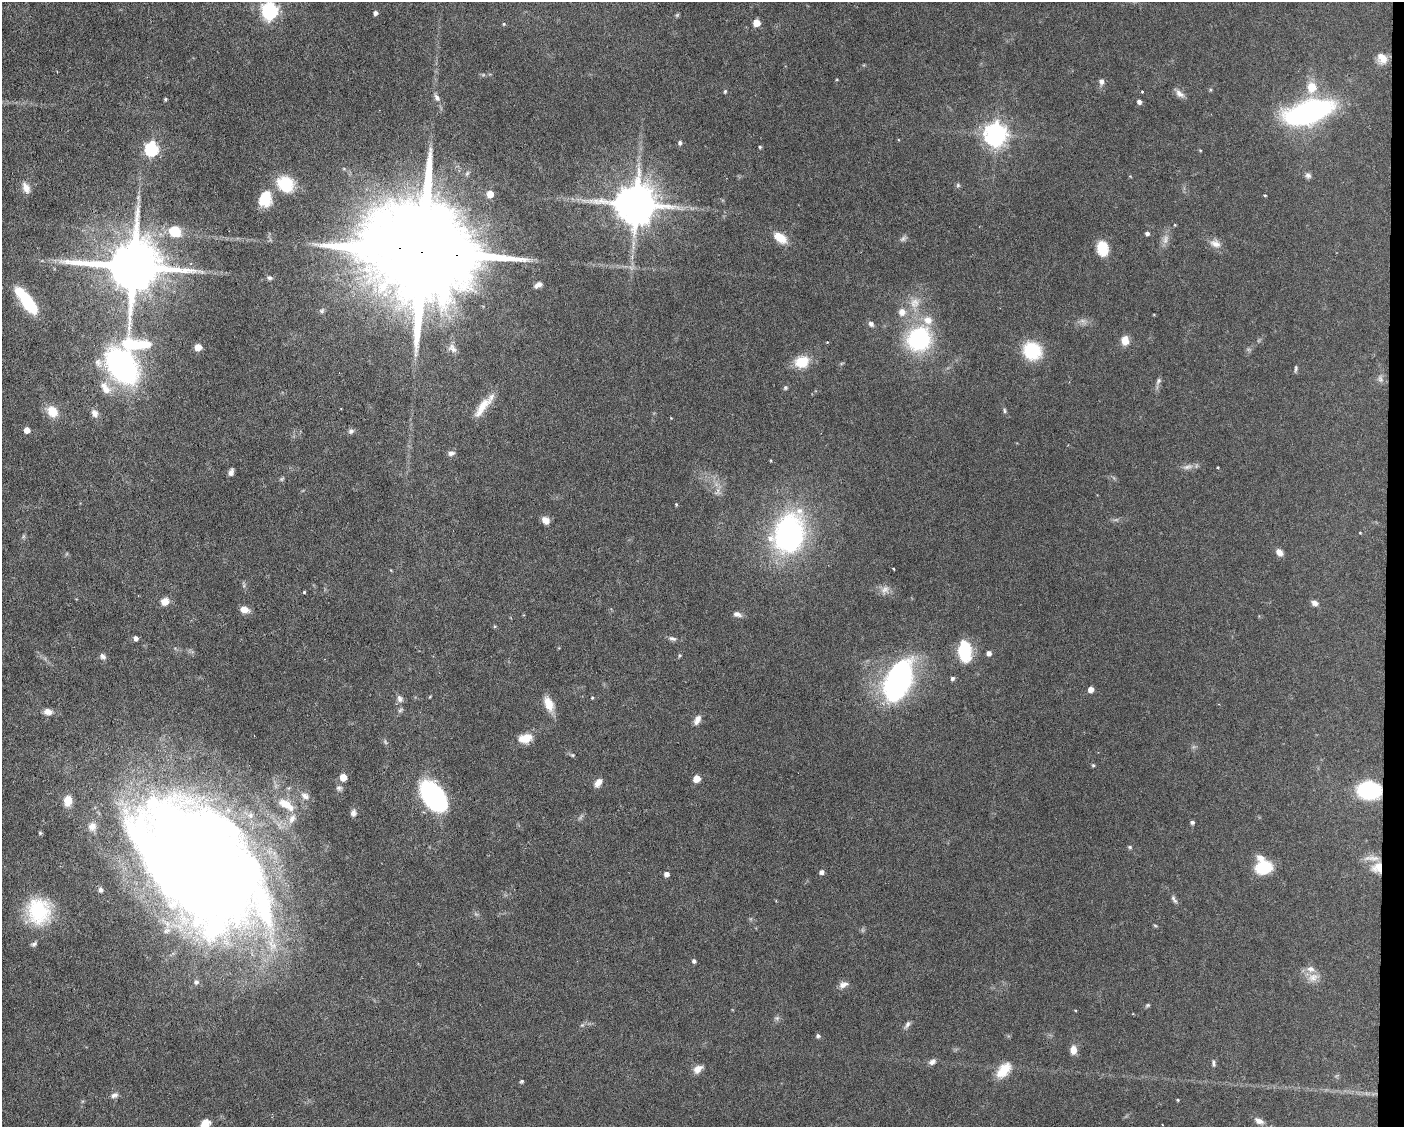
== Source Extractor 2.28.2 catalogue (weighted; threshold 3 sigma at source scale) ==
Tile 6 of 3 x 4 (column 3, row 2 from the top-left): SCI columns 2914-4315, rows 2253-3377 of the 4529 x 4503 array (HDU 1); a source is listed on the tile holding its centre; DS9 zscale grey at full resolution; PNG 1406 x 1129 px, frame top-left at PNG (2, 2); no overlay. Shown black and unused: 1% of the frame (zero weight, under 3 of 6 exposures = <1% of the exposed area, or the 3 px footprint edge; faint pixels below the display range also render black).
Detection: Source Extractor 2.28.2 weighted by HDU 2 'WHT'; one run over the whole footprint, this tile lists its part. Background 0.0625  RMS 0.0034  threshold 0.0138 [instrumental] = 3 sigma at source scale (4.09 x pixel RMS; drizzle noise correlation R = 1.36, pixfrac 0.8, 0.05/0.05 arcsec/px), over >= 5 px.
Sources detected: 150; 4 too faint to see at this stretch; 3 inside a brighter object's white glare — not listed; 5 inside a brighter listed object's ellipse — not listed separately; the other 138 listed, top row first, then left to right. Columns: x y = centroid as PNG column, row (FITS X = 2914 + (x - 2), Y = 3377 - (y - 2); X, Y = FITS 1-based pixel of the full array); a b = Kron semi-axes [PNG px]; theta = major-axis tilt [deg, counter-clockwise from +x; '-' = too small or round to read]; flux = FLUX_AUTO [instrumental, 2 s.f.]
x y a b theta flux
270 11 7 7 - 87
375 13 4 4 - 0.98
756 23 5 5 - 5.4
504 24 4 4 - 0.34
1382 58 15 11 -49 3.2
1101 82 8 7 - 1.2
1312 87 11 9 -85 5.8
725 91 5 4 - 0.45
1142 91 3 2 - 0.3
1179 94 14 7 -41 1.7
437 97 11 6 -57 1.3
165 99 4 3 - 0.41
1139 102 5 4 - 1
1308 112 33 14 17 100
996 134 8 8 - 230
680 143 7 5 88 0.64
760 147 5 4 - 0.37
152 149 7 6 - 45
1200 150 4 3 - 0.25
1308 175 9 7 -50 0.96
1130 176 5 3 - 0.22
285 184 22 19 -36 10
958 185 6 5 - 0.53
26 188 15 9 -65 2.4
490 194 6 5 - 3.8
1265 195 3 3 - 0.4
265 199 18 14 73 8.4
636 204 12 11 - 1200
175 231 13 11 -30 8.3
1147 233 5 4 - 0.87
780 238 18 10 -36 4.5
903 239 9 6 45 0.87
1165 239 14 8 72 2
1215 244 15 10 -19 2.5
1103 248 15 11 -82 7.6
424 252 48 22 -8 14000
133 266 16 14 1 2400
269 278 7 6 - 0.74
538 285 9 5 29 1.3
27 301 16 13 -58 10
902 312 11 11 - 2.6
928 320 12 11 - 3.6
871 324 8 6 -46 1
919 339 20 18 57 40
1125 340 10 8 -87 3.3
827 342 3 3 - 0.28
198 347 5 5 - 4.7
452 348 14 9 -48 1.9
1032 351 18 16 -34 16
802 362 17 14 18 6.8
124 363 55 38 80 89
1296 368 9 4 82 0.59
1380 379 11 7 -78 1.2
1158 381 10 6 61 0.88
785 388 6 5 - 0.52
482 407 33 10 53 5.5
52 411 14 11 -50 5.2
1004 411 7 4 -81 0.52
95 413 10 7 -65 1.8
671 418 3 3 - 0.2
27 430 5 5 - 2.6
351 431 7 7 - 0.83
451 453 9 6 14 1.1
1187 467 14 6 10 1.6
1218 468 3 3 - 0.29
231 472 7 5 69 1.3
717 492 12 7 57 1.4
676 504 4 4 - 0.31
546 520 8 7 - 2.5
789 533 42 31 76 69
1279 552 9 7 -48 1.9
894 569 3 2 - 0.25
885 590 13 10 34 2.1
304 592 3 3 - 0.32
165 602 8 7 - 3.2
1315 603 7 6 - 1.4
244 609 10 7 -18 2.5
737 614 12 7 -17 1.3
495 626 4 4 - 0.32
136 638 5 5 - 1.3
672 639 12 5 -16 1
965 652 19 11 -85 16
989 653 5 5 - 1.3
103 656 8 6 -36 1.1
952 678 5 5 - 0.76
898 681 43 23 68 66
1091 689 5 5 - 2.3
592 698 4 3 - 0.31
400 699 10 8 -61 1.3
549 704 19 10 -67 4.4
48 712 11 8 -9 1.9
697 720 12 7 65 1.9
525 738 16 10 14 4.4
572 755 6 5 - 0.47
1093 765 5 4 - 0.42
343 777 5 5 - 4.5
697 779 5 5 - 5.7
598 783 11 7 58 2
339 788 8 7 - 0.96
1369 790 16 12 -3 34
433 795 26 16 -52 62
305 796 13 9 -31 2
68 801 11 8 84 4.4
286 804 25 10 -32 5.8
353 813 9 8 - 1.2
1192 822 4 4 - 0.78
92 826 11 10 - 2.4
40 833 5 5 - 0.42
1130 847 5 4 - 0.45
199 863 107 67 -48 1000
1377 867 15 12 23 4.3
1264 868 15 12 13 13
822 872 5 4 - 1.2
667 874 5 5 - 1.5
101 890 6 5 - 0.84
1174 899 13 5 -57 0.98
38 911 32 28 -76 22
1155 926 6 3 -3 0.33
34 944 8 5 32 0.78
694 961 4 4 - 0.78
1313 978 15 11 26 2.9
196 982 6 6 - 0.9
843 985 12 8 29 1.8
1147 1005 6 5 - 0.47
777 1018 6 5 - 0.65
907 1024 11 6 61 0.99
582 1025 5 5 - 0.46
818 1036 5 5 - 0.71
1073 1050 9 7 88 2.8
932 1062 9 7 31 1.2
1214 1063 9 5 -84 0.74
698 1069 12 8 35 2.3
1003 1070 22 12 49 6.3
522 1081 4 4 - 0.51
114 1095 10 7 20 1.1
1178 1100 4 3 - 0.3
1259 1121 13 7 -26 1.9
205 1124 11 8 39 3.1
Overlapping masked pixels (flux is a lower limit): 3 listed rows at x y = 424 252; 1369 790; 1377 867
Isophote crosses this tile's border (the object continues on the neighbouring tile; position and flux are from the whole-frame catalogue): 2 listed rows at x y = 270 11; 205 1124